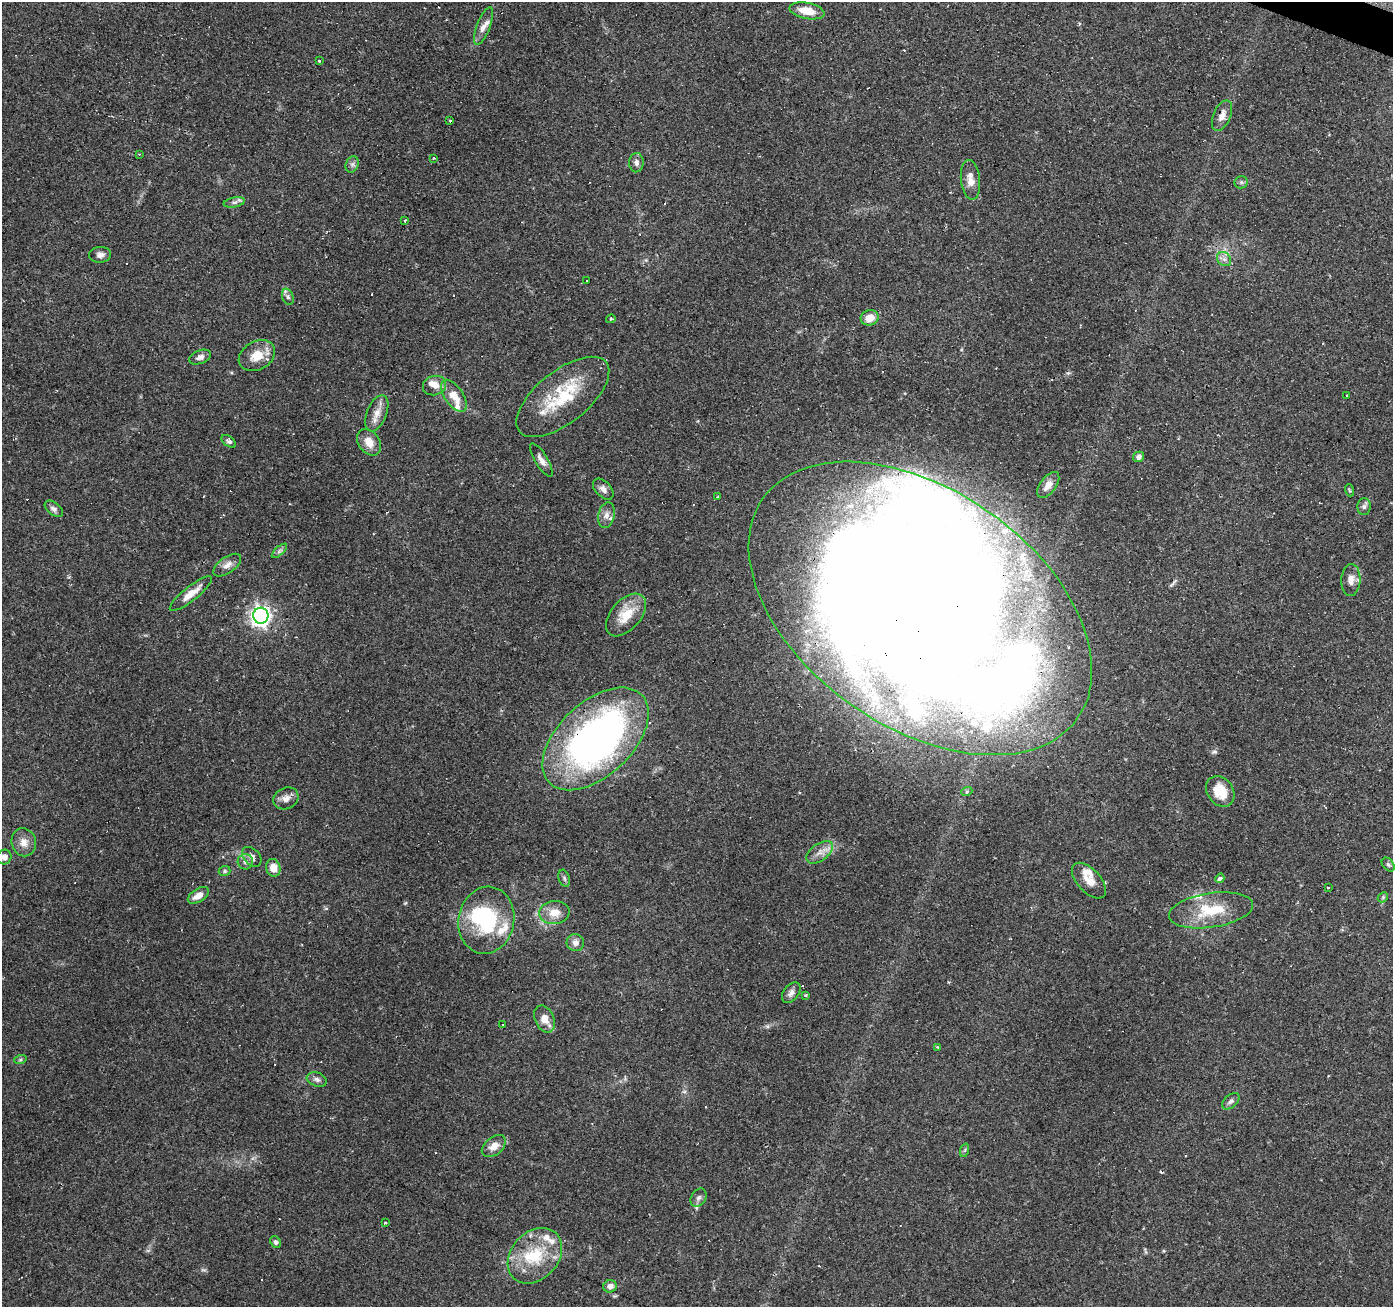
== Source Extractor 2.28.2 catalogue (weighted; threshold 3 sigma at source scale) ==
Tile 10 of 4 x 4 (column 2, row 3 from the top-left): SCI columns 1396-2786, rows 1577-2881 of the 5568 x 5698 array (HDU 1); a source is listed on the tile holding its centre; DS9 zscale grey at full resolution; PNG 1395 x 1309 px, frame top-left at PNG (2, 2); each listed source drawn as its Kron ellipse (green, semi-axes under 4 px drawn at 4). Shown black and unused: <1% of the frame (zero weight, under 2 of 3 exposures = <1% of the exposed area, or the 3 px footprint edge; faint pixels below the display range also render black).
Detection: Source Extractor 2.28.2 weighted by HDU 2 'WHT'; one run over the whole footprint, this tile lists its part. Background 0.27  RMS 0.0078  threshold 0.0351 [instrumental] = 3 sigma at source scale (4.5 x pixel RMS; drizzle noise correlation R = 1.50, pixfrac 1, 0.0396/0.0396 arcsec/px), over >= 5 px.
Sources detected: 116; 6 inside a brighter object's white glare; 17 cosmic-ray / hot-pixel residue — neither listed nor drawn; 12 inside a brighter listed object's ellipse — not listed separately; the other 81 listed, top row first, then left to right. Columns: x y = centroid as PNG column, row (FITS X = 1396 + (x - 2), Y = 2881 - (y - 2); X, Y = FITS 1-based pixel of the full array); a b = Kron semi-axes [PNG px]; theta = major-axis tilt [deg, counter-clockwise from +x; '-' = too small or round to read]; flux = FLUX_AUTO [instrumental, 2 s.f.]
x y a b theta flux
807 11 18 8 -11 13
484 26 20 6 69 5.9
320 60 3 3 - 3.2
1222 116 16 8 66 6
450 121 3 2 - 1.1
139 154 3 3 - 0.57
434 158 3 2 - 1.3
636 163 9 7 86 3.1
352 164 8 6 69 2.4
970 180 20 9 -83 7.9
1241 182 6 6 - 1.7
234 202 10 5 11 2.5
405 221 3 2 - 1.3
100 255 11 8 3 3.5
1224 259 8 6 -44 3
587 281 2 2 - 0.69
288 297 8 5 -71 2
870 318 9 7 16 8.2
611 319 5 3 - 0.97
257 356 19 14 30 15
200 357 11 6 21 4.1
435 386 12 9 16 6.3
454 396 18 9 -55 12
1347 396 3 2 - 1.4
563 397 55 26 38 51
377 413 19 10 67 7.8
229 441 8 5 -37 2.3
369 442 14 10 -54 9.5
1138 457 6 5 - 3.2
541 460 19 6 -59 4.9
1048 485 15 8 53 8.1
603 489 12 7 -45 4.1
1349 490 6 3 -71 0.98
718 497 3 2 - 0.96
1364 507 8 6 87 2.3
54 509 11 6 -38 3
606 515 13 8 78 5.2
279 551 9 4 42 1.9
227 565 16 8 35 5.3
1351 580 16 9 86 6.4
191 594 26 7 39 10
920 608 192 119 -35 3000
626 615 25 15 48 18
261 616 8 7 - 370
596 739 64 37 43 340
967 791 5 3 - 1.1
1220 791 16 13 -54 18
286 798 13 10 27 5.4
24 842 14 12 -72 7
820 852 15 8 35 6.4
4 857 7 7 - 3.9
252 857 11 7 -46 3.5
245 862 7 7 - 3.1
1388 865 8 5 -48 1.6
273 868 9 7 -74 8.1
225 871 6 5 - 1.1
564 878 9 5 -71 1.7
1220 878 5 4 - 3.2
1089 881 22 11 -47 9.3
1328 888 4 3 - 1.2
198 895 12 6 33 6.8
1383 897 6 4 47 1.1
1211 910 42 17 8 33
554 912 15 11 7 11
486 920 34 28 79 59
575 943 9 8 - 4.1
791 993 11 7 51 3.4
806 995 3 3 - 1
544 1019 14 9 -65 8.8
503 1024 3 2 - 1.2
938 1047 3 3 - 1.6
20 1060 6 4 19 1.1
317 1079 10 7 -19 3
1231 1101 10 6 41 2.6
494 1146 14 8 39 7
965 1150 7 4 71 1.2
699 1198 10 7 56 2.7
385 1223 3 3 - 1.2
275 1242 6 5 - 2
535 1256 31 23 47 37
610 1286 6 6 - 5.2
Overlapping masked pixels (flux is a lower limit): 3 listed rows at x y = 920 608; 261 616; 596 739